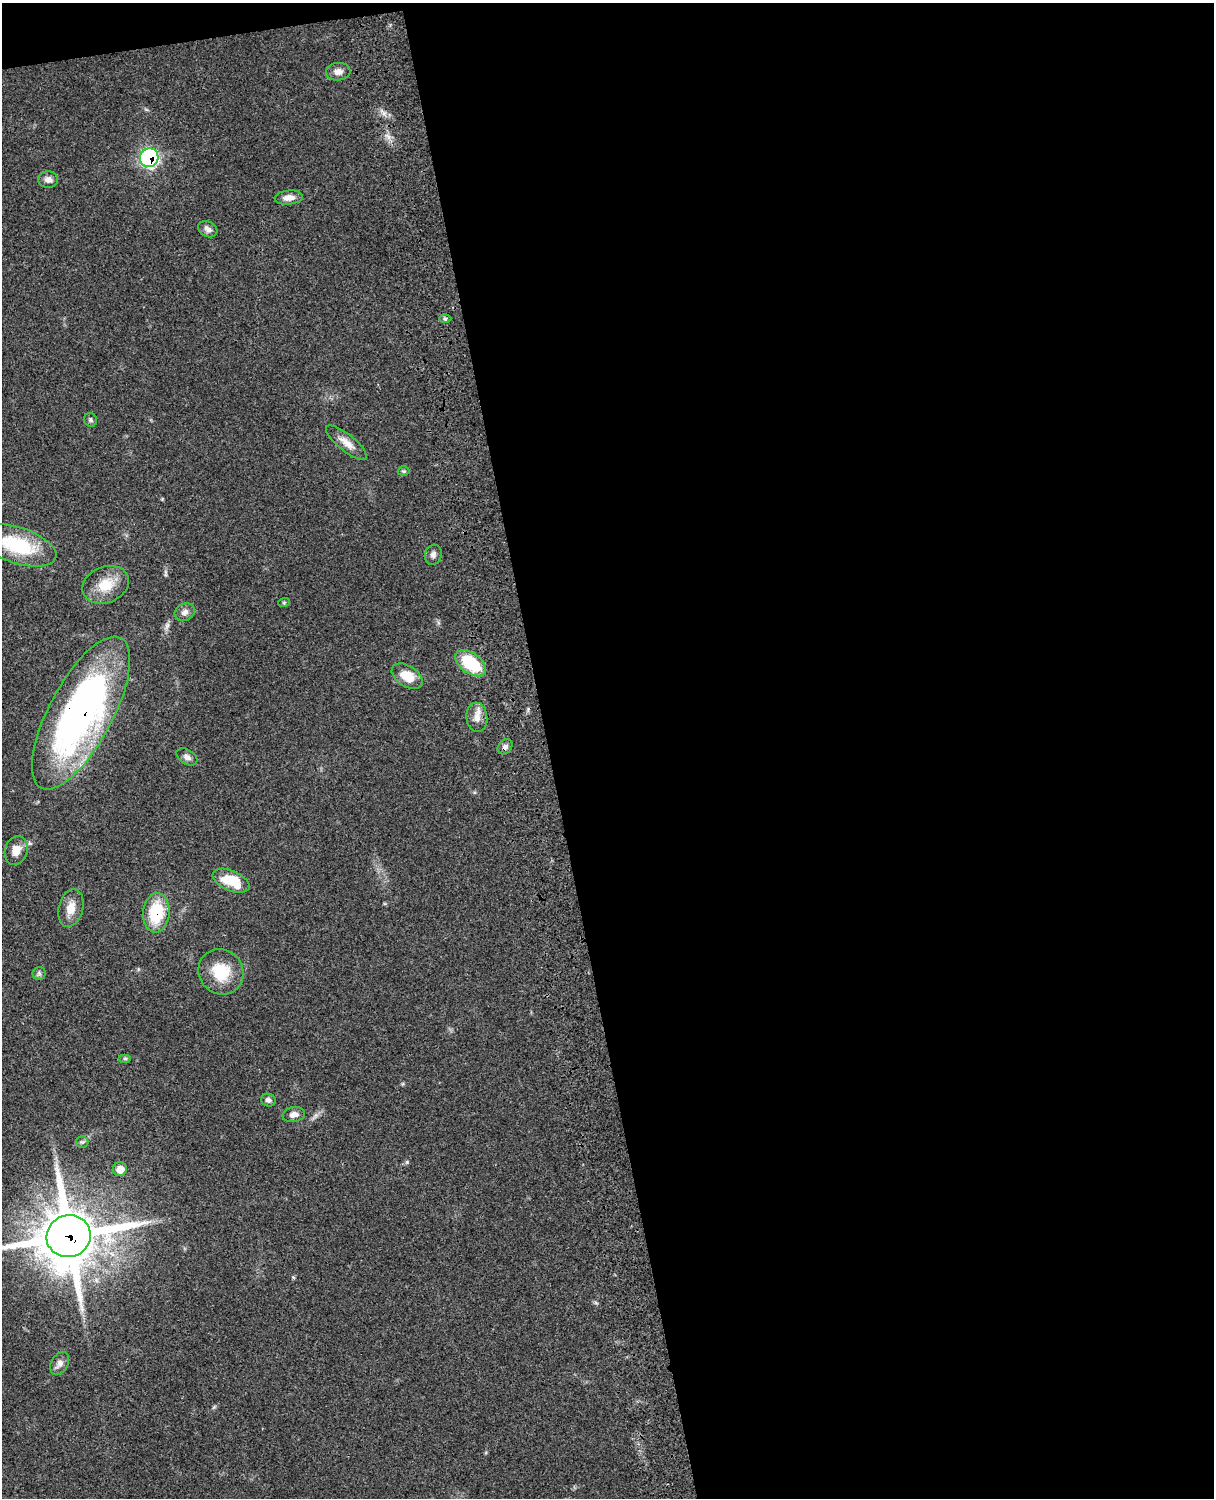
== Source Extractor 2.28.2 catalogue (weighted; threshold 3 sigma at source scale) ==
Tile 4 of 4 x 3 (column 4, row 1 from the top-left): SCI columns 3760-4971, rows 3268-4763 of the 5092 x 4924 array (HDU 1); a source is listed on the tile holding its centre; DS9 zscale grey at full resolution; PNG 1216 x 1500 px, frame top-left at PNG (2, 3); each listed source drawn as its Kron ellipse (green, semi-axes under 4 px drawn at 4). Shown black and unused: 56% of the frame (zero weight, under 3 of 4 exposures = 6% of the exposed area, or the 3 px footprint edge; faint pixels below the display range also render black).
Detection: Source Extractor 2.28.2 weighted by HDU 2 'WHT'; one run over the whole footprint, this tile lists its part. Background 0.0791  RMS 0.0058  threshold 0.026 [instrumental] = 3 sigma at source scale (4.5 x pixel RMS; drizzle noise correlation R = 1.50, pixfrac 1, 0.05/0.05 arcsec/px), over >= 5 px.
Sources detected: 33; all 33 listed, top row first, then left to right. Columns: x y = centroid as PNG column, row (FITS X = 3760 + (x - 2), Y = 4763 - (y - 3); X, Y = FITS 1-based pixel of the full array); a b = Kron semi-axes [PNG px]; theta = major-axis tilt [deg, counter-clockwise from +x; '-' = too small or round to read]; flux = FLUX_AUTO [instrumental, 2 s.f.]
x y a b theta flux
338 72 12 9 5 3.7
149 158 9 9 - 110
48 179 10 8 -4 3.3
289 198 14 7 6 4.2
208 229 10 7 -28 2.6
445 319 6 4 -1 0.79
90 420 7 6 - 1.3
346 443 25 8 -39 6.4
404 471 6 5 - 0.81
18 545 40 18 -18 38
433 555 10 8 71 2.2
106 585 24 18 22 14
284 602 6 4 20 0.69
185 612 10 8 26 2.7
471 663 17 10 -36 30
407 676 17 10 -32 12
81 713 85 32 62 230
477 717 15 10 -84 4.9
505 747 8 6 44 2.2
187 757 11 7 -32 2.5
16 850 15 11 72 6.7
231 881 20 10 -23 19
71 908 19 12 76 7.6
156 913 19 13 84 28
221 972 23 22 - 20
39 973 6 6 - 1.2
125 1059 6 4 0 0.78
268 1100 7 6 - 2
294 1114 11 7 10 3.2
82 1142 6 6 - 1.2
120 1169 7 7 - 6.5
69 1236 22 21 - 3500
60 1363 12 8 61 3
Overlapping masked pixels (flux is a lower limit): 5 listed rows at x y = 149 158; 81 713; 505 747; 156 913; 69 1236
Isophote crosses this tile's border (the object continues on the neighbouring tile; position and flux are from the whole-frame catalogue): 1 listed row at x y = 69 1236
Unlisted compact peaks at least as high as the median listed source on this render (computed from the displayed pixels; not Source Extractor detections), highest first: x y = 407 1162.